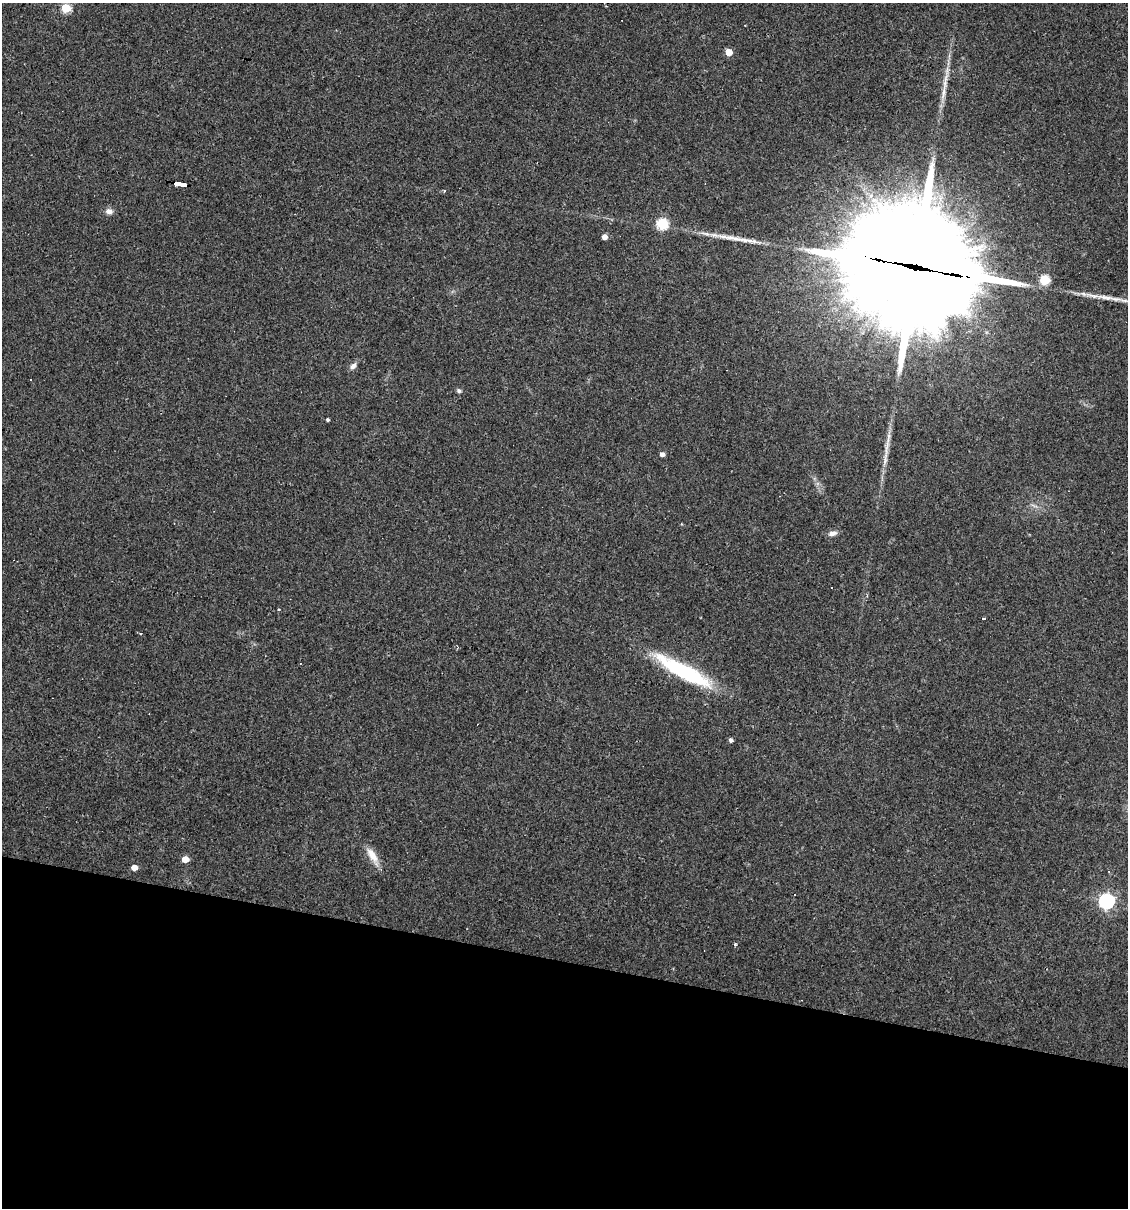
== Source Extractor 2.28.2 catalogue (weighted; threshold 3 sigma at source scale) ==
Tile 15 of 4 x 4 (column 3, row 4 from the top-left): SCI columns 2365-3490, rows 1-1206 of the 4845 x 4824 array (HDU 1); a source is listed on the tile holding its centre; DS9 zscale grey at full resolution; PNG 1130 x 1210 px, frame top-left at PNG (2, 3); no overlay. Shown black and unused: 20% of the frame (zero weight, under 3 of 4 exposures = <1% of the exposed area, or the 3 px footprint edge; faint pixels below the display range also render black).
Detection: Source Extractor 2.28.2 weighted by HDU 2 'WHT'; one run over the whole footprint, this tile lists its part. Background 0.0911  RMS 0.0055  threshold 0.0247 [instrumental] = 3 sigma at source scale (4.5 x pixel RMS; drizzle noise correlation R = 1.50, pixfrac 1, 0.05/0.05 arcsec/px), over >= 5 px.
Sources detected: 32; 2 cosmic-ray / hot-pixel residue — not listed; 1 inside a brighter listed object's ellipse — not listed separately; the other 29 listed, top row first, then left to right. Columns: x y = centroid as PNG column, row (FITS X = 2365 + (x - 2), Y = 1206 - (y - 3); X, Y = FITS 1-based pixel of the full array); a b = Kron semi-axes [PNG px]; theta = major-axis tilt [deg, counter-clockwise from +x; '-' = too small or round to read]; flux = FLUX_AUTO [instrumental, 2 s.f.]
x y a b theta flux
66 8 5 5 - 27
729 52 5 5 - 8.9
944 92 28 6 82 6.4
181 185 15 3 -11 99
444 190 3 3 - 0.77
109 211 10 7 -8 2.6
662 224 6 6 - 46
604 237 5 4 - 3.4
733 238 46 7 -10 10
914 267 59 38 -13 17000
1045 280 5 5 - 33
1106 297 26 6 -9 6.5
353 366 9 7 48 2.3
31 380 3 3 - 6.1
459 391 6 5 - 1.2
328 420 3 3 - 0.9
886 449 33 5 82 6.9
662 454 5 4 - 2.2
832 533 11 6 13 2.5
867 596 4 3 - 0.91
278 610 3 3 - 3.8
983 618 4 3 - 1.8
140 633 3 3 - 0.68
684 671 72 15 -28 50
731 740 5 4 - 1.3
372 856 27 9 -60 6.9
185 859 5 4 - 7
134 867 5 4 - 5.4
1106 901 6 6 - 150
Overlapping masked pixels (flux is a lower limit): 2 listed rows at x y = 181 185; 914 267
Unlisted compact peaks at least as high as the median listed source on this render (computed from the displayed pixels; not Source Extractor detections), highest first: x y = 735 944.